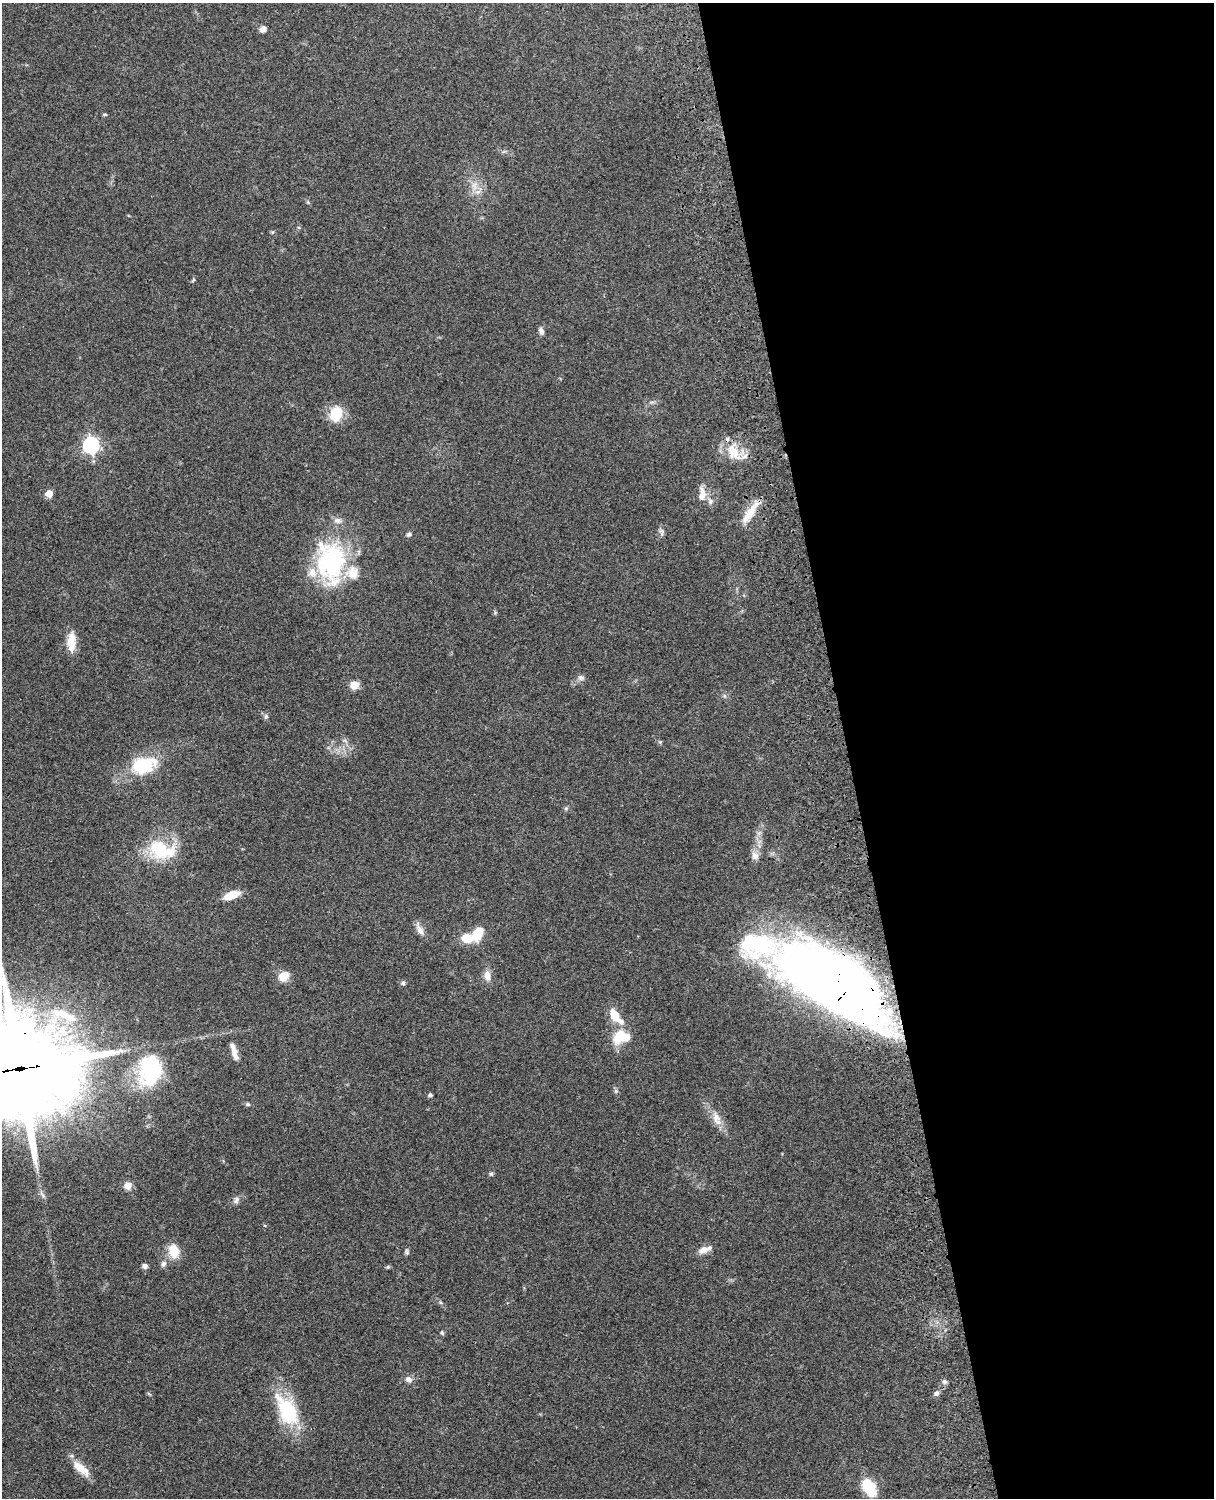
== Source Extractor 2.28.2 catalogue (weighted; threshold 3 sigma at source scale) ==
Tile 8 of 4 x 3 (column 4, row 2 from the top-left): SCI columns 3757-4968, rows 1773-3268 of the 5087 x 4928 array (HDU 1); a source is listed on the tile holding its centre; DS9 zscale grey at full resolution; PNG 1216 x 1500 px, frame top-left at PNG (2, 3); no overlay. Shown black and unused: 30% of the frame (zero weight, under 3 of 4 exposures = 6% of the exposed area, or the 3 px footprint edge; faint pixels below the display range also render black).
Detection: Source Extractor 2.28.2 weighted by HDU 2 'WHT'; one run over the whole footprint, this tile lists its part. Background 0.0804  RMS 0.0059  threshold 0.0263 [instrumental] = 3 sigma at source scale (4.5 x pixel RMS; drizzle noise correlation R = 1.50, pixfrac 1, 0.05/0.05 arcsec/px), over >= 5 px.
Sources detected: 72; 1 inside a brighter object's white glare — not listed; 10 inside a brighter listed object's ellipse — not listed separately; the other 61 listed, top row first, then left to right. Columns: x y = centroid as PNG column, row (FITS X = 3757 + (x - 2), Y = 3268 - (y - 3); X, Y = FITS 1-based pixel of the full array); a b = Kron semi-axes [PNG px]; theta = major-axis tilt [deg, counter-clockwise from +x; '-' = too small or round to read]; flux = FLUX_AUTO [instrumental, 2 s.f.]
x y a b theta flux
263 29 8 7 - 2.9
105 114 6 3 18 0.6
474 185 10 7 89 3.6
299 228 5 3 - 0.56
193 280 7 3 53 0.72
541 331 10 6 -71 1.9
336 414 15 12 70 17
91 445 7 7 - 160
733 452 24 15 -68 13
49 494 5 5 - 9.8
702 494 20 9 86 5.9
710 501 8 7 - 2
749 514 27 9 54 10
662 532 15 4 -86 1.6
409 534 6 5 - 1.2
331 562 52 34 -88 73
71 642 24 10 88 9.2
581 678 8 7 - 1.9
354 685 10 9 - 5.4
724 696 6 4 -88 0.99
266 717 7 5 -77 1.3
660 742 5 5 - 0.79
143 765 29 18 9 28
566 809 6 5 - 0.98
160 850 29 21 -38 29
755 856 11 9 -59 3.4
232 895 17 7 20 10
420 930 15 8 -59 3.7
478 933 19 11 69 10
467 938 12 9 -6 10
284 976 11 9 40 8.4
487 976 12 8 -79 4.8
403 983 6 5 - 1.1
834 983 104 40 -33 810
614 1015 18 10 -59 10
619 1036 18 12 57 15
233 1048 17 7 -72 4.1
20 1068 37 30 3 11000
150 1070 37 27 84 48
616 1091 6 5 - 1
430 1095 4 4 - 1.5
248 1104 6 5 - 0.98
716 1117 16 10 -68 5.6
491 1174 6 5 - 0.97
128 1186 9 8 - 3.8
42 1195 11 4 -46 1.4
236 1200 10 7 62 2
703 1250 12 8 29 4.3
173 1251 18 13 -73 9.3
406 1251 9 4 -89 1.1
163 1264 8 7 - 2
145 1266 6 5 - 2
440 1302 6 4 -45 0.89
442 1333 6 4 -63 0.85
408 1379 9 7 -19 2.7
944 1382 7 6 - 1.4
936 1393 7 6 - 1.7
149 1394 6 4 -19 0.71
287 1411 41 20 -60 37
81 1468 26 10 -41 8.5
869 1488 24 14 -59 15
Overlapping masked pixels (flux is a lower limit): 4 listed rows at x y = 733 452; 749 514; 834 983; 20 1068
Isophote crosses this tile's border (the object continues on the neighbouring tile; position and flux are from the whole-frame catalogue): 1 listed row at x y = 20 1068